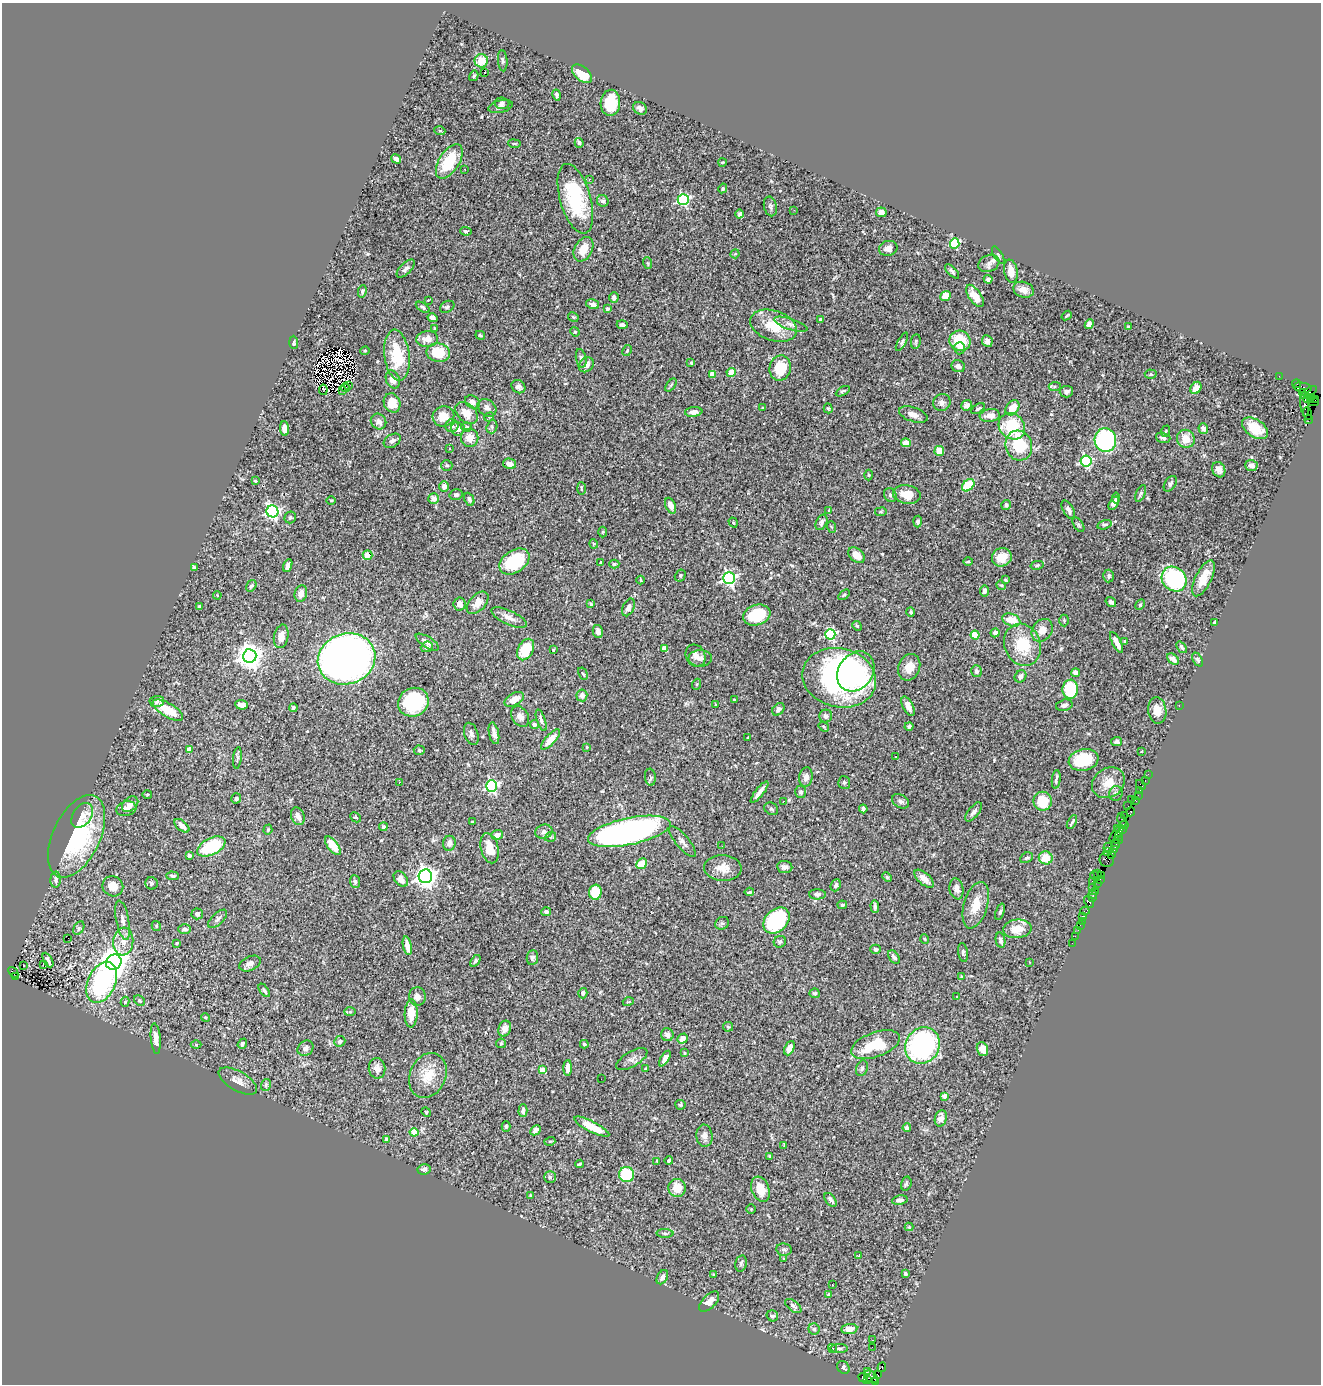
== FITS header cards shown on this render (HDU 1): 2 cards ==
NAXIS1  =                 1319
NAXIS2  =                 1382

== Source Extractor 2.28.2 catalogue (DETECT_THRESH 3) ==
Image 1319 x 1382 px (HDU 1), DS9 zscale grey, 1 PNG px = 1 image px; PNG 1323 x 1386 px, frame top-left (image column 1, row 1382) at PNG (2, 3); each listed source drawn as its Kron ellipse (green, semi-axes under 4 px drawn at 4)
Background 0.825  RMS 0.028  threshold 0.0837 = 3 sigma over >= 5 px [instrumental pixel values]
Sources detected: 528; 5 with non-positive FLUX_AUTO (blend fragments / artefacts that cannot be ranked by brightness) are neither listed nor drawn; of the other 523, the 500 brightest by FLUX_AUTO listed and drawn (23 fainter detections omitted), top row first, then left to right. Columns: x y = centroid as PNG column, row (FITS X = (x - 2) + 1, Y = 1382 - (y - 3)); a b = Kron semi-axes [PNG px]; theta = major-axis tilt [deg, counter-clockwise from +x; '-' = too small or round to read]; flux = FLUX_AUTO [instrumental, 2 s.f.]
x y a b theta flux
481 61 6 6 - 25
503 61 10 4 -85 3.9
485 73 3 2 - 2.7
582 74 12 7 -39 48
474 76 5 4 - 2.1
557 95 5 4 - 3.5
502 103 7 6 - 4.1
610 103 13 10 85 59
500 107 12 6 13 6.3
640 108 7 6 - 7.1
440 131 5 3 - 1.8
579 143 5 4 - 3.7
514 144 6 3 -8 2.1
396 159 5 4 - 8.3
449 161 19 10 58 73
722 162 4 3 - 1.5
465 169 3 2 - 2.8
589 179 3 3 - 33
723 188 5 4 - 3
575 199 36 15 -74 140
683 200 5 5 - 280
603 201 6 5 - 5.2
770 206 10 6 -77 4.3
794 210 3 2 - 1.7
881 212 5 5 - 11
740 214 4 3 - 3.4
466 231 6 3 -8 2.6
955 244 5 4 - 120
888 248 9 7 14 11
583 249 13 8 62 30
735 254 4 4 - 2.1
998 255 10 2 -59 2.5
648 263 6 3 -70 2
989 263 11 8 22 10
406 269 11 5 45 7.2
952 271 9 4 -45 4.6
1011 271 11 6 -80 19
988 279 4 4 - 6.9
1023 290 10 7 -19 14
362 291 6 4 77 3.3
946 296 5 4 - 30
975 296 13 6 -56 29
614 297 5 4 - 4.4
428 300 3 2 - 1.5
593 304 7 4 -14 8.3
423 307 8 4 -33 3.9
447 307 7 5 29 4.2
607 309 4 3 - 6
1067 315 5 2 - 1.9
573 317 5 3 - 2.3
432 318 5 4 - 6
820 320 4 3 - 2.8
622 324 5 4 - 4.8
791 324 17 5 -18 9.7
1089 324 5 4 - 8.2
774 326 24 15 -19 58
1128 327 3 3 - 4.7
435 329 4 2 - 1.7
575 332 5 4 - 2.2
480 335 5 3 - 2
427 339 11 8 7 15
916 341 7 5 83 2.8
960 341 11 10 - 64
987 341 6 5 - 9.1
294 342 6 3 -87 2.9
902 342 10 4 61 3.9
959 348 6 5 - 6
365 351 4 3 - 1.8
627 351 6 4 63 2.2
438 353 12 9 -12 55
397 355 26 12 -83 76
581 358 9 5 -79 5.7
691 363 3 3 - 2.1
586 365 8 6 44 10
958 366 7 6 - 6.7
780 368 12 10 77 55
731 372 4 4 - 31
712 374 4 4 - 23
1151 374 6 4 -4 2.9
1279 376 2 2 - 3.8
393 379 9 6 -66 14
1296 384 4 2 - 14
348 385 3 2 - 3
671 385 7 4 53 2.5
345 387 5 2 - 3.2
518 387 7 6 - 5.7
1055 387 6 4 4 3.1
1196 388 6 5 - 13
1303 388 9 5 -10 84
323 390 5 2 - 4.7
342 390 3 2 - 2.5
843 391 7 4 30 3.4
1066 392 6 6 - 5.2
1309 392 9 4 35 13
1302 393 3 3 - 390
1311 397 3 3 - 320
1308 399 5 4 - 430
1316 399 3 3 - 58
472 402 8 6 -31 9
1313 402 6 3 -4 70
392 403 10 8 -66 31
942 403 9 8 - 8.5
1305 404 12 4 -85 420
967 405 5 5 - 5.9
487 408 10 8 -39 8.2
763 408 3 3 - 1.6
828 408 5 4 - 2.5
1012 408 8 6 53 28
978 409 7 3 33 2.8
694 412 9 5 6 10
467 413 13 9 -43 23
1307 414 6 2 -71 22
913 415 15 7 -19 14
443 416 11 10 - 29
990 416 10 6 7 16
489 417 5 4 - 1.9
1309 420 4 2 - 37
379 422 8 7 - 9.7
452 426 6 6 - 8.5
1012 426 14 12 -44 98
467 427 5 4 - 2.7
492 427 7 5 72 4.2
1203 428 5 4 - 10
1255 428 14 8 -32 35
285 429 7 4 -86 10
458 429 7 6 - 12
1166 431 6 3 69 2.1
470 438 9 8 - 17
1163 438 7 5 -17 6.6
1186 439 9 8 - 26
1105 440 12 11 - 250
392 441 9 6 33 6.2
906 443 5 4 - 14
1019 446 15 13 -74 83
449 449 2 2 - 1.7
939 451 5 5 - 31
1086 461 5 5 - 210
510 464 6 5 - 13
447 465 5 5 - 3.7
1251 465 6 5 - 12
1219 470 8 6 -65 11
869 475 5 3 - 1.6
255 481 4 3 - 2.1
1170 484 8 5 55 4
968 485 7 5 45 61
444 486 5 4 - 7.4
581 489 6 3 -88 1.7
1141 493 9 4 68 3.4
907 494 14 9 -11 29
456 495 6 5 - 4.9
890 495 7 6 - 4.9
1116 498 5 4 - 3.7
434 499 5 5 - 12
469 499 7 4 -65 4.9
331 500 4 3 - 1.6
1114 503 7 4 60 11
1006 505 5 5 - 4.6
671 506 8 5 -66 13
829 510 3 3 - 1.8
1068 510 10 5 -60 7.2
272 511 6 6 - 340
881 512 6 3 9 2
290 517 6 5 - 3.3
918 521 6 4 87 3.4
821 522 8 5 65 5.8
733 523 5 4 - 2
1078 525 8 4 -57 3.3
1105 525 7 4 16 3.6
832 527 6 4 -69 1.9
603 532 5 3 - 2.1
594 544 4 4 - 2.3
367 555 5 4 - 13
857 555 9 6 -38 21
1002 557 10 9 - 31
514 561 16 11 35 96
968 561 5 3 - 2.4
601 563 4 3 - 2.5
614 564 5 4 - 2.8
1037 565 6 4 13 2.8
288 566 7 3 68 5.5
194 567 4 3 - 3.2
680 575 6 5 - 4.6
1109 576 6 5 - 4.6
729 578 6 6 - 420
1203 578 19 8 64 32
1174 579 13 11 -43 210
641 580 4 2 - 2
1006 580 4 3 - 2.7
1001 585 5 4 - 2.1
251 586 6 4 56 4
984 591 6 4 80 5.4
301 593 8 6 75 13
217 595 4 4 - 2
844 595 6 3 36 2.1
1111 602 5 4 - 5.9
478 603 13 8 46 20
460 604 6 6 - 9.6
591 604 4 3 - 2.1
1140 604 6 4 62 2.8
199 607 4 3 - 5.8
628 607 9 5 63 7.5
911 612 5 4 - 3.5
757 615 14 10 18 78
509 617 19 7 -25 15
1011 620 9 6 -21 33
1064 620 6 5 - 2.5
1215 622 3 3 - 2.5
857 626 5 4 - 2.2
1042 630 12 9 54 19
598 631 6 5 - 7.6
995 633 4 4 - 7.5
830 634 5 5 - 220
975 635 4 4 - 54
281 636 12 7 79 19
1125 641 3 3 - 2.8
427 642 13 5 -32 13
1116 642 11 4 -62 15
1022 645 21 18 -67 71
427 647 6 5 - 4.1
1182 647 6 4 -51 3.9
664 648 4 4 - 16
526 649 11 7 63 59
553 650 3 3 - 2.9
250 656 7 6 - 2100
696 656 11 9 -59 12
700 658 12 8 2 10
346 659 29 25 19 1400
1173 659 7 4 -42 8.4
1198 659 7 4 -58 4.5
909 667 14 10 68 24
856 671 21 17 54 89
976 671 6 5 - 5
1076 673 4 4 - 9.8
583 674 6 4 -61 2.8
1020 676 6 5 - 7.6
839 678 37 29 -14 500
697 684 5 3 - 2.1
1070 689 9 7 -89 120
582 695 6 5 - 11
514 699 10 6 30 19
734 699 3 2 - 2.2
157 702 7 5 4 5.9
413 702 16 14 27 130
716 704 3 2 - 1.7
242 705 6 4 -6 11
1064 705 8 5 16 6.1
1179 705 3 2 - 56
908 706 10 5 -63 13
293 708 4 4 - 3.4
778 709 7 5 51 6.4
168 710 17 7 -30 50
1157 710 13 9 -82 21
520 716 11 8 -56 10
826 716 6 6 - 4.8
541 720 11 4 -71 5.4
534 725 5 4 - 3.5
909 726 4 4 - 3.8
824 727 5 3 - 2.2
494 733 11 5 -78 12
471 734 11 7 -72 7
748 738 3 3 - 4.2
551 739 13 5 47 22
1117 742 5 4 - 4.6
587 747 3 3 - 1.5
189 749 4 4 - 29
419 750 5 4 - 2.4
1142 751 3 2 - 1.5
895 757 3 2 - 3
237 758 11 3 84 4
1083 760 15 11 11 67
1148 774 2 2 - 15
650 777 8 5 -83 4.9
806 777 10 6 80 12
1056 779 9 3 83 4.4
1145 781 3 2 - 21
399 782 3 2 - 2.3
844 782 6 6 - 4
1108 783 17 14 35 31
1141 785 5 2 - 77
491 786 6 5 - 320
1140 790 2 2 - 15
760 792 13 3 52 11
801 792 6 5 - 4.2
1116 793 7 7 - 5.5
147 794 5 3 - 1.8
1138 795 2 2 - 18
236 798 5 4 - 4.1
1131 799 3 2 - 30
900 801 9 6 -29 6.7
1043 801 9 9 - 47
1135 801 4 2 - 22
783 802 3 2 - 1.5
130 804 9 6 40 7.8
1128 806 2 2 - 8.6
126 809 10 7 15 8.7
771 809 7 6 - 3.7
863 809 4 3 - 3.1
974 812 11 5 52 6.8
1131 812 4 3 - 42
82 815 14 9 56 12
1124 815 3 2 - 59
298 816 9 6 -71 11
355 817 6 4 -45 2.9
1122 820 7 2 -71 59
472 822 3 3 - 2.2
1072 822 7 2 60 3.1
1124 825 4 3 - 39
182 826 9 5 -41 9.9
383 827 4 4 - 3.4
1118 828 2 2 - 30
1122 829 4 3 - 64
268 830 5 4 - 2.3
629 831 42 13 12 770
544 832 8 7 - 6.4
1117 833 10 4 51 130
497 835 6 4 19 13
76 836 44 23 64 210
1119 836 4 3 - 59
550 837 6 4 20 3.2
1118 840 5 2 - 46
682 842 19 6 -50 9.7
449 843 7 6 - 9.1
1116 845 5 3 - 58
211 846 15 8 27 98
333 846 11 5 -52 36
722 846 2 2 - 1.8
1108 847 5 3 - 120
490 848 15 8 -76 34
1114 849 3 2 - 36
1107 852 3 2 - 18
1112 854 4 3 - 39
189 855 4 3 - 4.3
1026 858 6 5 - 3.5
1046 858 7 6 - 35
1107 860 7 7 - 160
641 864 6 5 - 35
785 867 7 6 - 7.5
723 868 19 13 -3 24
1098 874 3 2 - 12
1094 875 4 2 - 64
173 876 6 4 -2 3.8
425 876 7 6 - 1300
1102 876 3 2 - 14
887 877 5 4 - 2.2
401 879 9 6 -52 13
924 879 12 6 -40 14
1100 879 3 3 - 26
56 880 8 5 86 4.6
1093 881 3 2 - 24
355 882 6 5 - 4.1
151 883 6 6 - 3.7
1097 883 3 2 - 21
836 885 6 5 - 4.9
113 886 10 10 - 18
1093 888 2 2 - 13
956 889 10 7 -79 9.7
595 892 7 6 - 57
749 892 4 3 - 2.5
1095 892 3 2 - 49
817 894 8 5 -1 5.5
1093 894 4 2 - 38
1092 898 3 3 - 25
1089 902 6 4 -64 170
842 905 5 4 - 3.1
976 905 24 12 74 34
875 907 6 4 -87 4.6
1085 911 5 3 - 17
546 912 5 4 - 6.1
1000 912 8 3 70 3.1
197 914 6 5 - 5.9
1083 916 3 3 - 55
218 919 12 5 44 6.3
123 920 20 6 -79 11
776 921 15 11 46 220
1082 921 2 2 - 4.1
722 923 7 6 - 3.9
1080 925 3 2 - 1.8
156 926 5 4 - 2.3
79 928 7 5 61 3.3
185 929 6 5 - 6.6
1017 929 14 9 7 31
1078 930 2 2 - 8.1
1075 936 2 2 - 8.4
68 938 3 2 - 1.6
925 939 5 3 - 1.6
1000 940 8 4 -78 6.8
123 941 14 10 84 19
780 942 6 5 - 3.8
177 943 3 3 - 1.9
1072 943 2 2 - 4.1
407 946 9 4 -78 13
876 949 5 4 - 4.2
963 952 9 4 -82 4.3
894 957 7 5 -54 5.6
532 958 7 5 84 4.6
48 960 8 3 -61 4.8
475 961 6 4 56 4.3
114 962 8 7 - 2500
1029 962 2 2 - 1.7
43 964 3 3 - 19
250 964 11 7 24 8.4
23 965 3 2 - 7.9
13 972 6 2 -50 11
962 976 4 3 - 1.6
15 977 3 2 - 39
102 982 21 14 66 280
264 990 7 4 -55 3.7
583 993 5 4 - 4.3
815 993 5 5 - 3.6
417 997 9 8 - 13
956 997 3 3 - 4.7
140 1001 6 5 - 3.3
125 1002 5 4 - 3.9
628 1002 5 3 - 1.8
350 1012 6 4 2 1.9
411 1013 14 6 88 34
205 1017 4 3 - 2
728 1027 5 4 - 2.4
505 1029 8 6 72 14
667 1035 6 6 - 9.8
156 1039 15 5 -85 14
683 1039 5 4 - 14
340 1041 6 5 - 4.3
501 1043 5 4 - 2.3
196 1044 5 3 - 2
242 1044 5 4 - 3.9
584 1044 4 4 - 3.8
875 1045 25 12 20 77
922 1045 19 16 57 370
305 1048 8 7 - 7.1
789 1048 7 4 66 13
982 1049 7 5 -70 16
685 1053 4 2 - 1.5
632 1059 17 7 31 9.8
665 1059 9 4 58 9.3
377 1068 10 8 -80 12
568 1068 8 4 89 11
862 1068 8 5 70 4.3
645 1069 3 2 - 1.9
543 1070 4 4 - 30
428 1075 23 18 66 44
601 1079 3 2 - 1.7
238 1081 21 9 -30 14
266 1085 6 5 - 3.7
945 1096 4 4 - 12
680 1105 5 5 - 2.4
523 1111 6 4 87 6.9
426 1112 5 4 - 2.3
941 1118 8 6 75 11
506 1126 5 4 - 2.8
592 1127 19 5 -27 36
907 1128 4 4 - 4.5
535 1130 6 4 45 7.6
414 1132 4 4 - 48
704 1136 11 8 -86 10
387 1139 4 4 - 6.4
550 1141 5 3 - 1.7
784 1146 3 2 - 2.8
770 1156 3 3 - 2.9
657 1161 3 2 - 1.7
669 1161 4 4 - 4.4
579 1164 4 3 - 2.4
424 1169 6 5 - 6
627 1174 7 7 - 88
550 1177 5 5 - 3.6
906 1184 7 5 74 3.2
677 1188 9 8 - 30
760 1189 13 8 -70 29
531 1195 4 3 - 1.7
830 1200 8 5 -52 7.9
900 1200 8 4 9 6.6
751 1209 4 4 - 1.9
909 1227 4 4 - 1.7
665 1233 8 4 -1 3.7
784 1250 8 6 -10 4.5
858 1256 2 2 - 1.5
784 1259 4 3 - 1.6
741 1263 8 5 77 3.9
905 1274 4 3 - 3
713 1275 3 2 - 1.9
662 1277 7 5 60 7.2
832 1285 3 2 - 2.5
829 1295 4 3 - 3.1
709 1301 12 6 46 14
793 1306 9 5 -38 5.7
772 1316 6 5 - 4.8
814 1329 6 5 - 3.1
849 1329 8 5 7 14
873 1340 3 2 - 23
872 1347 2 2 - 600
839 1348 9 3 0 3.2
832 1349 4 3 - 2.4
843 1367 7 5 -46 5.3
882 1367 5 3 - 73
867 1372 3 2 - 35
878 1375 3 2 - 26
871 1377 7 5 -39 220
863 1378 5 3 - 61
867 1379 3 2 - 56
876 1381 3 3 - 21
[23 fainter detections neither listed nor drawn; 5 non-positive-flux detections neither listed nor drawn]